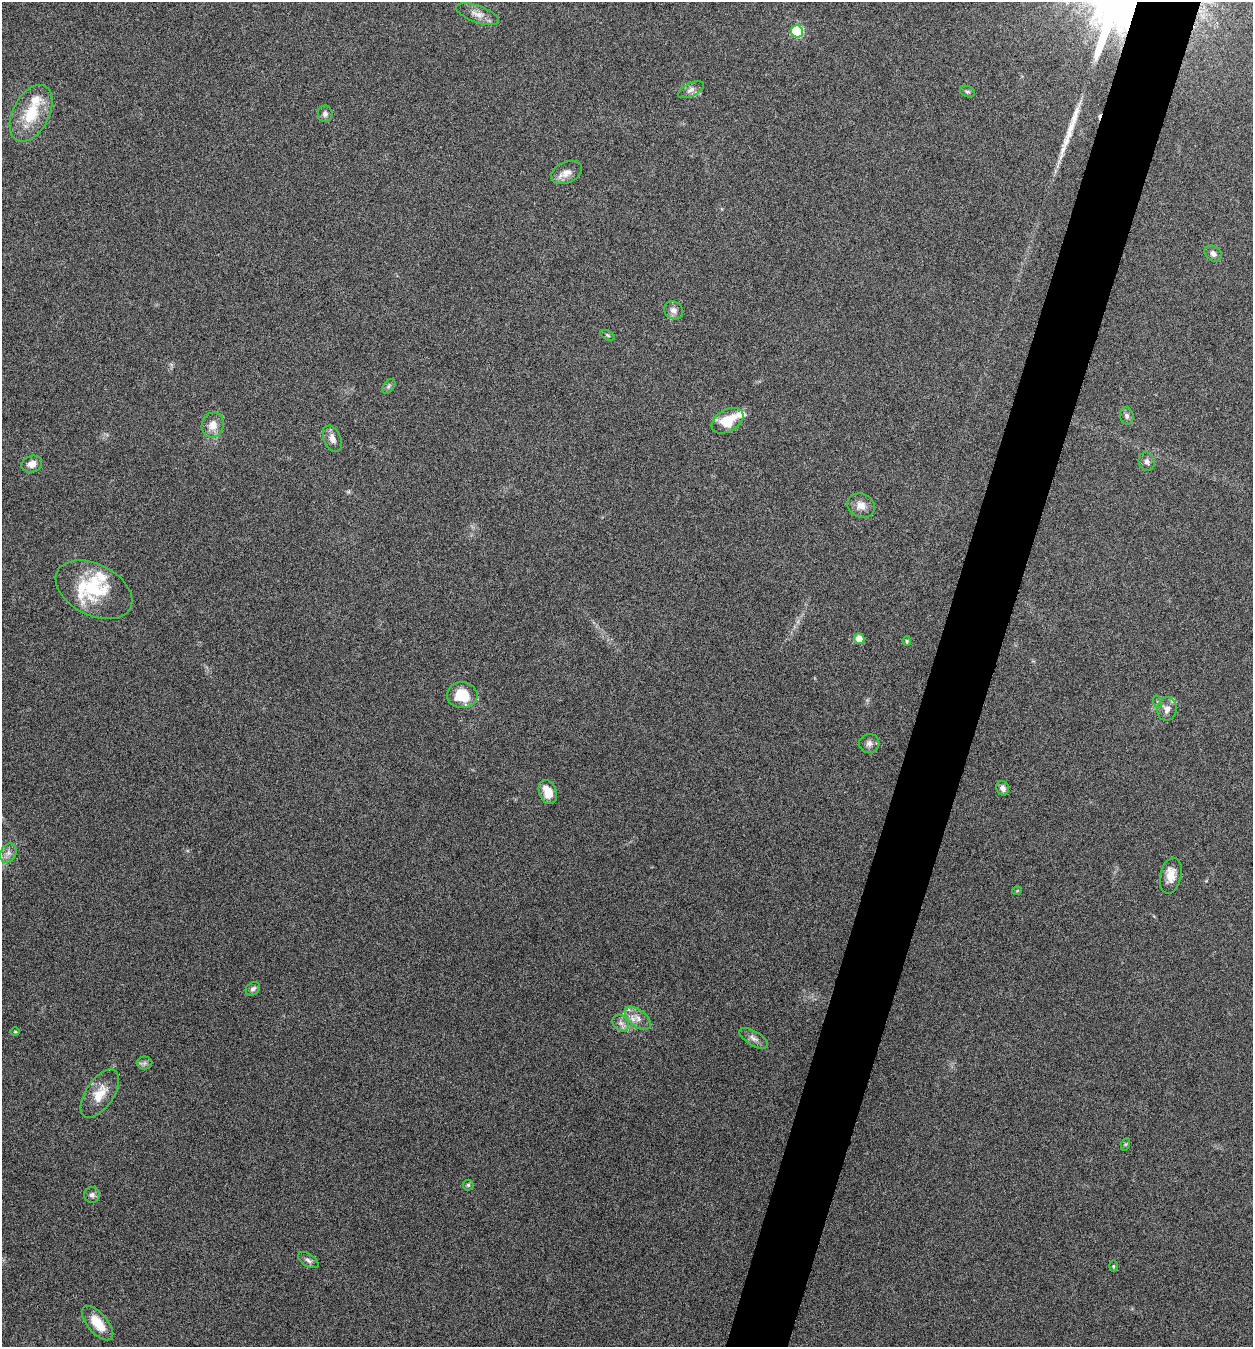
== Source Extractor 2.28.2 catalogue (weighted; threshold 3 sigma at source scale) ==
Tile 10 of 4 x 4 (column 2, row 3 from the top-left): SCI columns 1516-2766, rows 1349-2693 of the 5405 x 5390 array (HDU 1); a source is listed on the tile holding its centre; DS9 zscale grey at full resolution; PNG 1255 x 1349 px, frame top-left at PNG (2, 2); each listed source drawn as its Kron ellipse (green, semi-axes under 4 px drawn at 4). Shown black and unused: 5% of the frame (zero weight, under 5 of 9 exposures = <1% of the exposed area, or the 3 px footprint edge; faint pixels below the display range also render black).
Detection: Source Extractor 2.28.2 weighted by HDU 2 'WHT'; one run over the whole footprint, this tile lists its part. Background 0.261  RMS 0.0066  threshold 0.0271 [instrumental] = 3 sigma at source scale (4.09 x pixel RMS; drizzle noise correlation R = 1.36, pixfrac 0.8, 0.05/0.05 arcsec/px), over >= 5 px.
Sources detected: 51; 1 cosmic-ray / hot-pixel residue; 1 long thin detection or spike segment (spike, bleed or trail) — neither listed nor drawn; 6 inside a brighter listed object's ellipse — not listed separately; the other 43 listed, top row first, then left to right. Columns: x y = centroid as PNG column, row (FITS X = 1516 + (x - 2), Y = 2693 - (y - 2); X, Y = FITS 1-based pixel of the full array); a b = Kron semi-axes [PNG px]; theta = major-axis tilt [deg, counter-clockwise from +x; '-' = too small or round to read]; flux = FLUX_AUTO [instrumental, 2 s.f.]
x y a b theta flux
478 14 22 8 -19 5.6
797 31 6 6 - 53
691 90 14 6 26 3.1
967 92 7 5 -23 1.3
31 113 30 18 62 23
325 114 8 7 - 2.1
566 173 16 10 23 5.4
1213 254 9 7 -38 2.6
674 310 10 8 -30 3.2
607 335 8 4 -27 0.94
389 386 8 5 50 1.2
1127 416 9 7 -80 1.9
727 421 17 11 31 17
213 425 13 11 69 6.7
332 439 14 8 -66 4.3
1147 462 9 8 - 2.3
32 464 10 8 17 4.7
861 506 14 11 -26 5.7
94 590 41 25 -27 31
859 639 5 5 - 7.7
907 641 5 3 - 0.78
462 695 15 13 -3 17
1158 702 6 4 -70 0.85
1167 709 12 10 81 4
869 743 10 9 - 2.9
1003 788 7 6 - 2.7
548 792 13 8 -66 9.8
8 853 10 7 58 3.4
1171 876 18 10 78 7.2
1017 891 5 3 - 0.43
253 989 8 6 39 1.9
638 1018 15 8 -38 5.4
621 1023 9 7 -47 2.8
15 1032 5 3 - 0.57
754 1038 16 7 -30 3.2
145 1063 8 6 1 1.7
100 1094 28 14 56 12
1126 1144 6 4 71 0.77
468 1185 5 5 - 0.86
92 1195 8 8 - 2.1
308 1260 11 6 -32 2.1
1113 1266 6 4 89 0.65
98 1323 21 10 -49 11